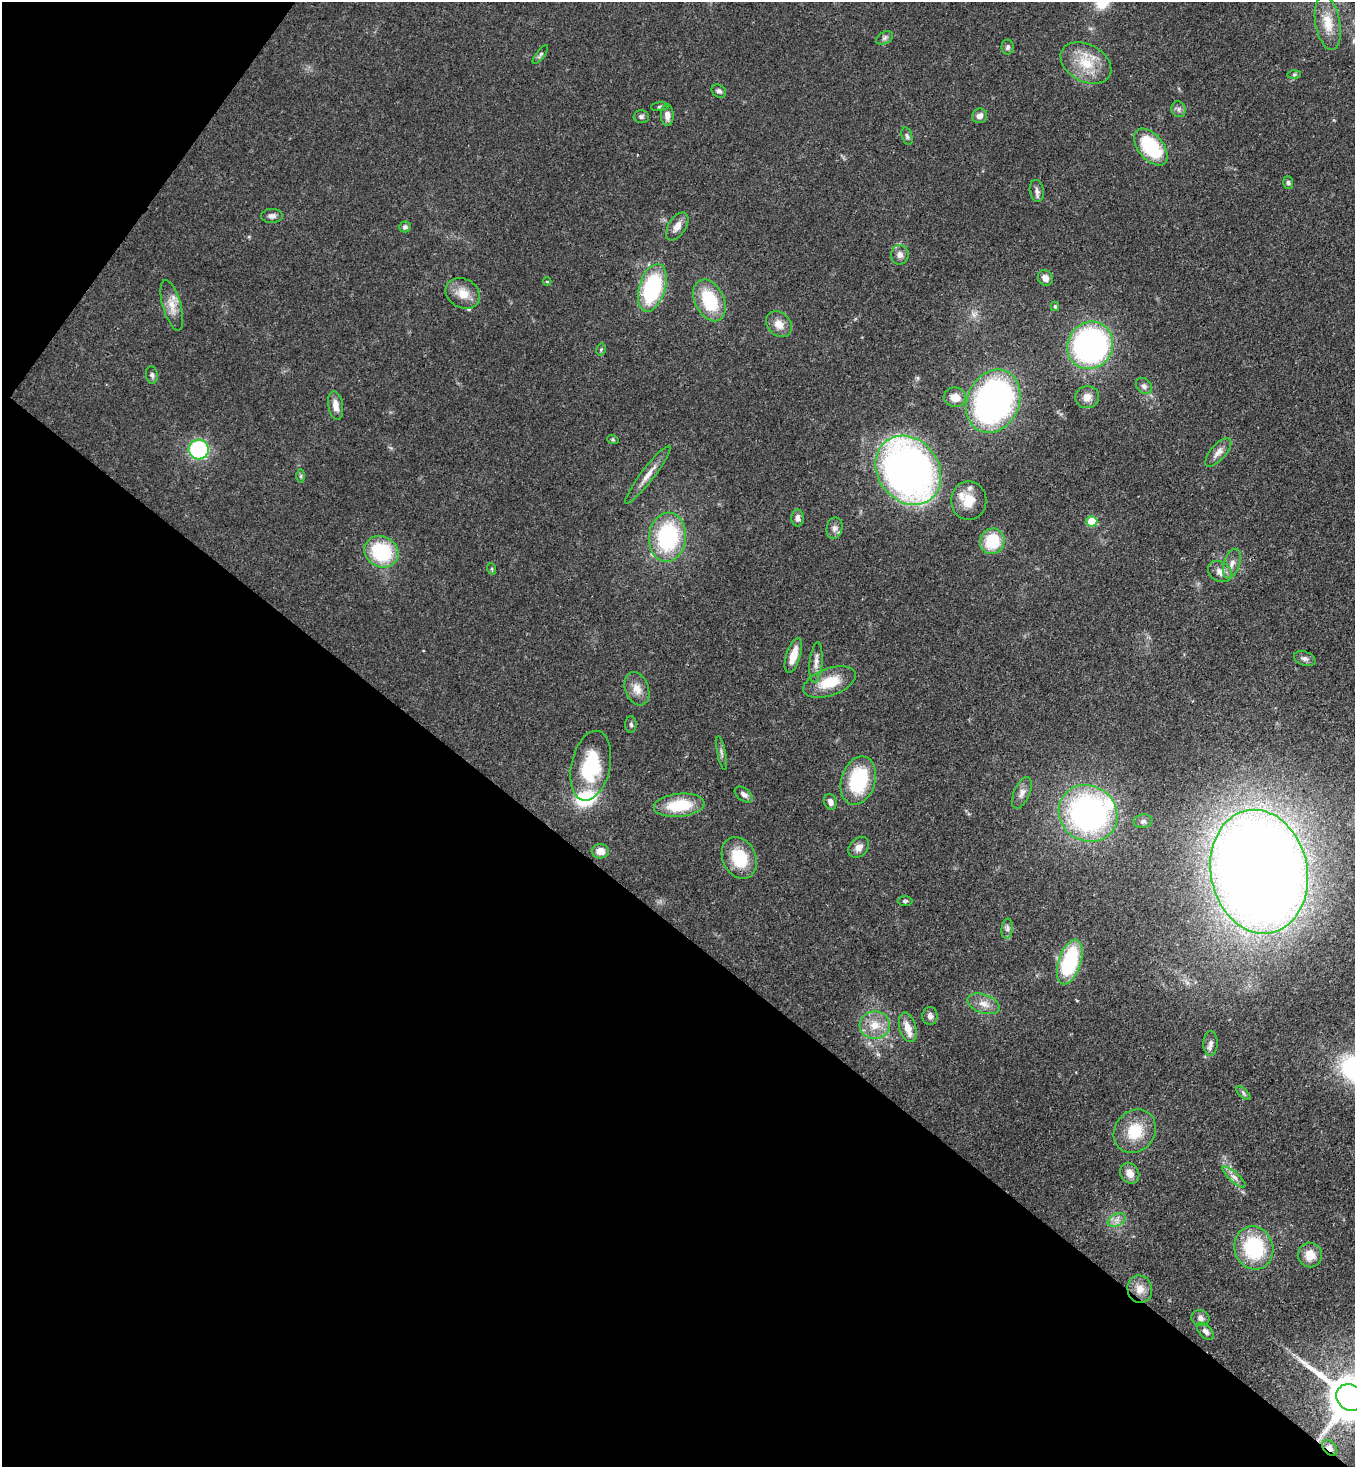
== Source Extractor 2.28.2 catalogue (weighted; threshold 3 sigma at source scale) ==
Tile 9 of 4 x 4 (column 1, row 3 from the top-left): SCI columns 226-1578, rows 1527-2991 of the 6004 x 5981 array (HDU 1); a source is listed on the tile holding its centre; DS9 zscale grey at full resolution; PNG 1357 x 1469 px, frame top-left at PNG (2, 2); each listed source drawn as its Kron ellipse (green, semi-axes under 4 px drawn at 4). Shown black and unused: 40% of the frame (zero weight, under 3 of 4 exposures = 7% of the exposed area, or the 3 px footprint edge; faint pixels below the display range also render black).
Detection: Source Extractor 2.28.2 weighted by HDU 2 'WHT'; one run over the whole footprint, this tile lists its part. Background 0.0725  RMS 0.0036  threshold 0.0164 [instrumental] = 3 sigma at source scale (4.5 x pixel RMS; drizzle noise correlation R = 1.50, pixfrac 1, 0.05/0.05 arcsec/px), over >= 5 px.
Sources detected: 95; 4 inside a brighter listed object's ellipse — not listed separately; the other 91 listed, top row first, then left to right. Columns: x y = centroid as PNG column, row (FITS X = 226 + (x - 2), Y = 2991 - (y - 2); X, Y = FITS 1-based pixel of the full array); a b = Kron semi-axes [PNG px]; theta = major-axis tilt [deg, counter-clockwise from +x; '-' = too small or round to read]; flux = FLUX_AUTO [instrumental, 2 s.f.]
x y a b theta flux
1328 23 27 12 -80 6.7
885 38 9 6 27 1.1
1008 47 7 6 - 1
540 55 11 4 52 0.76
1086 63 27 18 -28 11
1294 75 6 4 1 0.63
719 91 8 6 -32 1.1
660 107 9 4 5 0.64
1179 109 8 7 - 1.3
667 115 11 6 -89 2.5
980 116 7 7 - 1.9
641 117 7 6 - 0.93
907 136 9 5 -74 0.86
1151 147 22 12 -50 25
1288 183 6 5 - 0.7
1037 191 11 7 -80 1.5
272 216 11 7 1 1.6
677 226 16 8 57 3.2
405 227 6 5 - 1.1
900 255 10 9 - 2
1045 278 8 7 - 2.2
547 282 4 3 - 0.31
652 288 24 13 72 39
463 293 18 14 -28 5.9
710 300 22 14 -64 18
172 305 26 9 -74 4.8
1055 306 5 4 - 0.6
779 324 14 11 -45 3.9
1090 345 24 22 58 100
601 349 6 4 78 0.52
152 375 8 6 -81 0.96
1144 386 9 7 -45 1.4
955 397 11 9 -8 4.1
1087 397 12 11 - 3.3
993 401 33 26 66 140
336 406 15 7 -80 3.6
613 440 6 3 -19 0.45
199 449 10 10 - 38
1218 452 18 7 49 2.7
908 470 37 30 -53 210
648 475 36 6 53 4.2
301 476 6 4 -90 0.57
969 501 19 17 -90 7.3
798 518 8 6 -89 1.7
1092 521 5 5 - 12
834 528 11 8 77 1.7
667 537 24 18 85 38
992 541 13 12 - 15
381 552 18 15 -29 27
1232 564 15 8 72 2.8
492 569 6 3 -72 0.48
1220 572 12 9 -32 2.5
793 655 18 7 73 5.6
1305 659 11 7 -20 1.3
816 663 20 6 85 2.4
829 682 27 13 19 11
637 689 17 11 -69 4.2
631 724 8 5 -89 0.98
721 753 17 3 -78 1
591 766 35 19 78 25
858 781 25 17 73 26
1022 793 17 8 67 2.5
744 794 10 6 -37 1.5
830 802 8 6 -72 1.8
679 805 25 11 6 15
1088 813 30 27 -36 110
1143 821 9 6 9 1.2
859 847 12 9 47 2.5
600 851 8 7 - 4
739 858 22 16 -64 14
1259 872 62 48 -79 800
905 901 7 5 1 0.66
1007 929 10 5 84 1.2
1070 962 23 11 72 33
984 1004 17 9 -19 3.5
930 1016 9 7 90 1.3
875 1025 15 14 - 6.1
908 1027 15 8 -74 4
1211 1043 12 7 88 1.6
1243 1093 9 4 -43 0.75
1135 1131 23 20 51 12
1130 1173 11 9 -57 3.4
1234 1177 15 5 -42 1.8
1117 1220 10 6 25 1.9
1254 1248 22 19 -70 29
1310 1255 12 12 - 5.3
1140 1289 14 12 -76 4
1200 1318 9 8 - 1.7
1205 1331 10 6 -46 1.5
1350 1397 14 12 -37 1900
1330 1448 9 6 -46 1.8
Overlapping masked pixels (flux is a lower limit): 2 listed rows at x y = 1350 1397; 1330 1448
Isophote crosses this tile's border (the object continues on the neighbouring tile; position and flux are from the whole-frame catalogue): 1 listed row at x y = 1350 1397